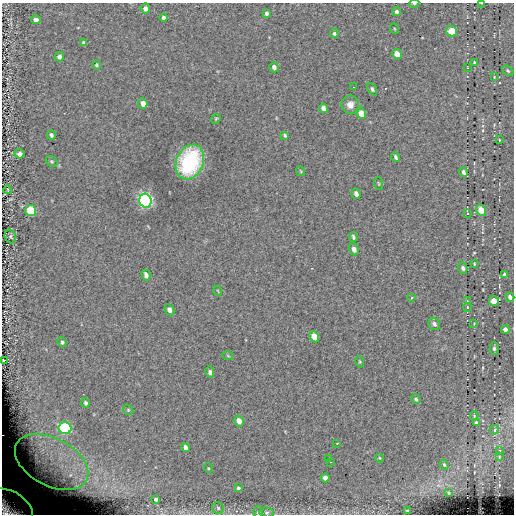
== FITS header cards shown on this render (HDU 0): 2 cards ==
NAXIS1  =                  512
NAXIS2  =                  512

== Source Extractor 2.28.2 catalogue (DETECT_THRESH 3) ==
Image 512 x 512 px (HDU 0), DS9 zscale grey, 1 PNG px = 1 image px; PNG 516 x 516 px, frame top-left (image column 1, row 512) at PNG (2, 3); each listed source drawn as its Kron ellipse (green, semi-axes under 4 px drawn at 4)
Background 0.0936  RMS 4.9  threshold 14.8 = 3 sigma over >= 5 px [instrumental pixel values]
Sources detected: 93; all 93 listed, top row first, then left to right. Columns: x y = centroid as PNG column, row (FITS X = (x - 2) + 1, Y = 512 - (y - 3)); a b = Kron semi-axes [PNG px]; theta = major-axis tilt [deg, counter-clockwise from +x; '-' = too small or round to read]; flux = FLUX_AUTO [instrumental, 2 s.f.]
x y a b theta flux
414 3 5 3 - 390
482 3 3 2 - 220
145 8 5 4 - 1700
397 11 4 4 - 820
267 13 4 3 - 860
163 18 4 4 - 1100
36 20 4 4 - 1400
395 29 5 3 - 280
452 31 5 5 - 11000
334 33 5 4 - 590
84 43 4 4 - 1200
397 54 5 4 - 3800
59 57 5 4 - 1300
474 62 3 3 - 380
96 65 4 4 - 550
274 67 5 4 - 1100
467 67 3 2 - 190
508 71 6 4 -42 490
494 77 3 3 - 260
353 87 3 2 - 300
372 89 6 4 -62 640
143 103 5 4 - 2500
350 105 9 8 - 2400
323 108 5 4 - 1400
361 113 6 4 -68 4100
216 119 5 4 - 400
51 135 4 4 - 780
285 135 4 3 - 500
499 140 3 2 - 240
19 154 5 4 - 1400
396 157 5 3 - 690
52 161 6 4 -33 490
190 162 18 13 68 31000
300 171 5 3 - 270
463 172 4 3 - 800
379 183 6 3 -71 310
8 190 4 2 - 230
356 194 5 4 - 1400
145 201 7 6 - 110000
481 210 6 4 -66 4200
31 211 6 5 - 19000
467 214 4 3 - 330
10 237 7 5 -67 650
353 237 4 3 - 540
354 249 6 4 -70 1600
474 264 3 3 - 340
463 268 6 4 -74 890
146 275 5 4 - 1500
504 275 4 3 - 640
218 291 5 3 - 260
411 297 4 3 - 270
510 297 4 3 - 1100
467 301 3 3 - 260
494 301 5 4 - 3800
467 307 4 3 - 240
169 310 6 4 -61 1400
474 323 4 3 - 230
434 324 6 5 - 1000
505 330 4 4 - 1600
314 337 6 4 -63 5300
62 342 5 4 - 710
494 348 6 4 -88 660
228 356 5 3 - 280
3 360 2 2 - 280
360 362 6 4 -73 390
210 372 5 4 - 920
416 399 5 4 - 560
85 403 5 4 - 750
128 410 5 4 - 430
474 416 4 4 - 290
239 421 5 4 - 2800
477 423 4 3 - 590
65 428 6 6 - 44000
494 430 5 3 - 460
337 443 3 2 - 210
186 447 5 4 - 1900
499 451 3 2 - 210
499 457 3 2 - 200
380 458 4 3 - 260
328 459 3 2 - 330
52 462 39 24 -28 27000
330 462 3 2 - 350
444 465 5 4 - 410
208 468 5 3 - 280
325 478 4 4 - 1800
238 488 4 3 - 600
449 493 3 3 - 380
156 499 4 3 - 760
10 507 25 15 -32 22000
218 508 6 5 - 590
408 511 3 3 - 480
258 512 6 5 - 570
266 512 7 5 -6 660
At the frame edge (FLAGS 8, measured only in part): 5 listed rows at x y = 414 3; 482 3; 3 360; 10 507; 258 512